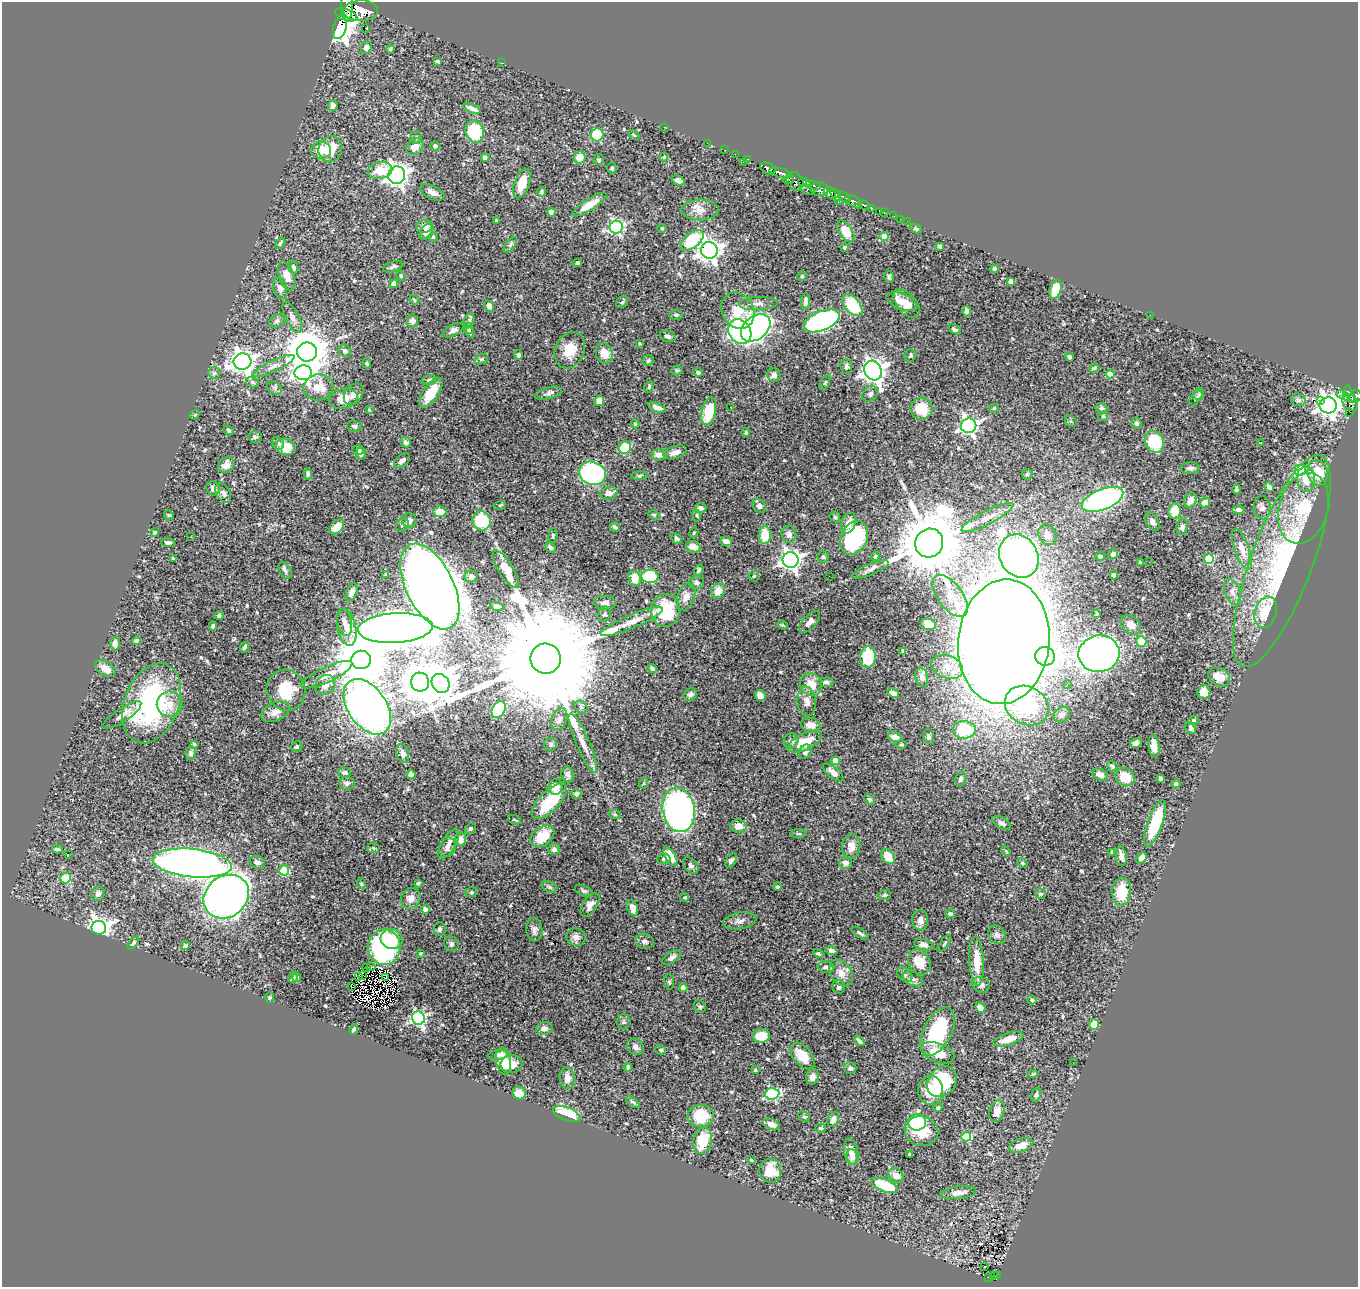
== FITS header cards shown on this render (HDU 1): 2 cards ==
NAXIS1  =                 1356
NAXIS2  =                 1285

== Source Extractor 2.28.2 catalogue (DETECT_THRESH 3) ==
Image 1356 x 1285 px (HDU 1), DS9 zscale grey, 1 PNG px = 1 image px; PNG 1360 x 1289 px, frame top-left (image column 1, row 1285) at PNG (2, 2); each listed source drawn as its Kron ellipse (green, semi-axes under 4 px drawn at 4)
Background 0.66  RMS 0.017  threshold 0.0523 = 3 sigma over >= 5 px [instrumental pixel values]
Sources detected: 577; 7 with non-positive FLUX_AUTO (blend fragments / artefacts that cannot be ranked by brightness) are neither listed nor drawn; of the other 570, the 500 brightest by FLUX_AUTO listed and drawn (70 fainter detections omitted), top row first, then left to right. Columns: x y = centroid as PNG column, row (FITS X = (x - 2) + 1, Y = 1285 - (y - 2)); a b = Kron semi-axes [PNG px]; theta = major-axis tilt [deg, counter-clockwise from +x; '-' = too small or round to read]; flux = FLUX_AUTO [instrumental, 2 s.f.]
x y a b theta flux
347 7 13 6 89 1400
361 11 17 10 2 2900
346 15 12 5 -19 970
340 28 11 6 74 2100
366 28 3 2 - 4.1
366 48 6 5 - 6.9
390 49 4 4 - 1.3
438 61 3 3 - 2
501 63 3 2 - 1.7
333 106 5 4 - 5.8
472 109 10 4 -24 5.9
664 127 2 2 - 3.5
475 132 11 9 -70 62
597 135 6 6 - 60
634 135 6 3 -35 1.3
416 138 6 5 - 2.2
707 143 2 2 - 8.2
435 146 5 4 - 3.6
415 147 9 7 38 10
330 149 13 11 68 22
321 150 10 8 -1 15
725 150 3 2 - 17
735 154 2 2 - 8.4
485 157 4 4 - 3.6
580 157 6 6 - 13
664 157 4 4 - 1.3
747 159 3 2 - 28
599 160 5 5 - 1.8
743 162 2 2 - 20
612 168 6 4 -73 2
768 168 8 5 -26 580
380 171 12 8 12 21
781 173 11 4 -15 440
397 175 9 8 - 660
789 179 5 3 - 140
678 181 7 4 -26 4.3
795 181 10 8 -55 280
804 182 6 3 -16 150
522 183 15 7 70 22
813 185 7 4 -24 230
819 189 9 7 -5 590
808 190 8 4 -28 160
432 192 13 6 -26 7.5
541 192 4 4 - 1.9
830 193 6 5 - 900
836 194 7 4 -54 530
844 198 7 3 -43 220
839 201 4 3 - 90
854 202 9 5 -34 460
589 205 20 5 32 16
863 205 6 4 -18 140
871 208 3 3 - 130
700 210 18 10 0 11
880 211 4 3 - 41
551 212 4 4 - 10
884 212 3 2 - 17
894 216 2 2 - 2.1
900 219 2 2 - 5.2
496 221 3 3 - 1.3
907 221 2 2 - 3.2
425 226 8 6 5 8.2
616 227 6 6 - 240
662 228 4 4 - 1.4
916 229 6 4 -28 1.9
846 231 12 6 -55 14
426 232 8 5 52 8
884 236 4 4 - 25
433 237 4 4 - 1.4
692 240 13 7 39 58
280 243 6 3 51 1.8
510 245 9 4 55 2.5
940 246 4 3 - 1.8
844 247 4 3 - 1.8
709 250 8 8 - 820
577 263 5 4 - 1.5
293 267 7 4 -74 3.3
393 267 10 5 18 3.2
994 269 4 4 - 3.4
287 276 15 7 -71 11
401 276 5 4 - 1.7
802 276 5 4 - 1.5
889 277 6 4 -76 1.7
1011 281 4 4 - 7
394 284 4 4 - 8.8
280 288 11 6 -74 5
1055 289 10 5 75 25
414 300 5 4 - 1.4
902 301 16 7 -21 14
622 302 7 5 44 1.8
805 302 8 4 87 6
906 303 16 9 -50 16
758 304 19 6 2 7
852 305 13 7 -51 50
489 306 6 4 -61 5.6
738 311 19 15 -59 42
967 311 5 4 - 3.8
676 315 7 5 -1 2
1150 315 2 2 - 2.8
292 317 17 6 -64 6.4
469 320 7 5 72 2.8
277 321 8 6 28 3
412 321 6 5 - 5.5
821 321 19 9 22 300
469 328 6 4 -73 2.4
756 328 16 11 39 390
954 329 7 4 -28 2.7
453 330 11 5 27 4.9
470 332 6 3 -55 2.3
740 332 13 10 -53 260
668 336 8 5 -16 3.2
639 344 3 3 - 1.3
570 350 19 14 66 22
345 351 7 5 -40 3.5
307 352 10 9 - 4500
604 353 10 8 -69 15
518 355 4 4 - 3.5
910 356 6 5 - 2.1
1069 357 5 3 - 2.9
481 359 7 5 21 2
648 361 6 5 - 2.5
243 362 9 8 - 910
367 363 5 4 - 1.5
273 366 23 5 25 8.3
846 367 7 6 - 3.9
1094 368 6 4 18 1.6
677 370 6 5 - 2.4
873 370 10 8 -64 930
698 372 4 4 - 2.6
214 373 6 6 - 2.4
303 373 8 7 - 430
1110 374 4 4 - 16
774 375 7 6 - 4.3
429 380 7 5 14 2.9
252 382 7 5 -18 2.5
825 383 8 3 63 1.5
318 387 15 13 13 22
649 387 6 3 64 1.5
275 388 8 6 -38 3.2
431 393 17 7 55 29
549 393 14 5 16 4.1
1347 393 8 4 87 130
354 394 12 8 53 7.4
870 394 8 6 44 3.8
1199 394 6 5 - 1.7
1341 394 4 2 - 8.7
1356 396 6 5 - 260
1196 398 8 5 52 1.9
343 399 15 9 13 14
1351 399 4 3 - 140
1298 400 7 6 - 3.6
1320 400 2 2 - 520
599 401 5 5 - 9.1
1350 402 9 7 -54 330
1328 405 8 8 - 940
657 407 9 4 -20 6.5
730 407 3 2 - 2.7
994 408 5 4 - 1.6
1102 408 6 5 - 2.2
921 409 11 11 - 27
369 410 4 3 - 1.4
709 411 14 7 78 41
1350 413 2 2 - 3.1
194 415 5 4 - 1.5
1103 416 5 4 - 1.5
1071 421 6 5 - 1.9
1136 423 5 5 - 2.7
635 424 4 4 - 1.4
354 426 7 5 -16 3.1
969 426 7 7 - 430
228 430 5 4 - 1.9
746 432 4 3 - 1.7
255 437 7 5 -1 2.2
406 442 6 5 - 3.5
1154 442 11 9 -64 66
278 443 6 5 - 3.1
1261 443 3 2 - 1.4
286 447 9 8 - 18
625 448 6 6 - 51
358 450 6 5 - 3.5
675 452 12 6 17 7.6
361 454 5 5 - 3.6
659 455 8 5 3 8.6
402 461 9 5 40 4.7
226 465 9 7 39 10
1190 468 9 6 1 3.8
1301 470 6 6 - 130
592 473 14 11 -23 270
1318 473 13 10 -78 34
308 474 6 4 -87 2.7
1027 474 5 5 - 1.8
640 475 8 4 2 2.2
1306 479 13 9 -87 16
1269 487 5 4 - 5.8
213 488 7 6 - 4.7
1236 489 5 4 - 1.8
223 493 11 6 -60 5
609 493 9 6 10 8
1102 499 22 10 22 320
1190 500 8 6 64 6.5
1205 502 5 4 - 7.9
500 505 6 4 18 1.5
759 506 7 6 - 5.4
701 508 6 5 - 4.7
1262 508 12 8 -80 6.3
1303 508 36 24 74 61
1238 510 6 4 -1 3
1175 511 8 6 80 20
440 512 6 5 - 19
169 515 5 4 - 1.4
654 515 6 4 -29 1.4
697 515 6 3 -82 1.4
835 517 5 5 - 1.9
987 517 29 7 27 13
409 521 7 7 - 5.8
482 521 9 9 - 62
1152 522 10 5 -59 6.3
849 523 10 7 69 9.7
402 525 7 5 57 2.9
337 527 8 6 46 19
615 527 5 3 - 2.1
1182 527 8 6 81 3.8
155 532 4 4 - 1.4
694 533 5 4 - 1.6
789 534 8 7 - 5.5
553 535 7 4 85 1.9
765 535 9 6 88 28
1048 535 11 9 -60 11
190 537 2 2 - 2.9
677 538 6 4 -47 2.7
854 538 18 13 65 110
726 541 6 4 -22 9.2
168 542 7 4 -3 3.3
929 543 15 13 57 11000
550 547 6 4 -43 2.8
693 547 7 5 -20 12
1242 549 21 7 -71 14
1113 554 5 4 - 6.3
875 556 5 3 - 1.4
1019 556 22 19 -61 680
1100 556 5 4 - 2.4
823 557 6 5 - 2.5
173 558 3 3 - 2
1209 559 5 5 - 69
791 560 8 8 - 600
1282 561 112 31 70 220
1140 562 4 3 - 1.6
1149 562 2 2 - 2.7
506 569 21 7 -59 23
870 569 19 5 22 5.8
699 570 6 4 57 3.2
285 571 9 5 -57 3.4
385 574 3 2 - 1.3
1114 575 4 4 - 3.6
650 576 8 6 -4 61
754 576 5 5 - 1.7
829 576 2 2 - 3.4
471 577 6 5 - 3.7
635 578 8 6 -72 18
697 582 7 6 - 4.4
430 586 46 23 -64 3200
718 591 7 6 - 15
352 592 9 5 68 6.7
1232 592 14 7 -71 7.6
950 596 24 12 -53 24
686 597 14 8 70 11
605 603 11 7 -6 6.9
497 606 7 4 -13 3
665 610 16 14 89 72
1266 612 16 11 74 38
604 614 8 6 67 3.1
1097 614 3 3 - 1.3
219 615 4 4 - 2.6
345 622 13 7 -79 6.7
632 622 33 6 23 15
809 622 13 6 45 5.6
928 624 7 5 -18 9.3
783 625 5 4 - 1.4
1131 625 11 8 -39 11
213 626 4 3 - 2.6
347 627 19 9 -78 12
395 628 37 15 3 2100
136 641 4 3 - 2
1141 641 5 5 - 31
1004 642 62 45 84 5000
115 644 7 4 -89 6
244 647 5 4 - 2.7
903 651 4 3 - 1.8
1099 654 20 18 11 900
1045 656 10 9 - 350
868 657 10 7 87 54
546 659 15 15 - 64000
361 660 10 9 - 8800
947 667 16 11 -21 15
105 669 11 7 -33 10
652 669 5 3 - 2.9
327 675 28 7 25 17
922 677 9 6 -79 5
1219 677 11 8 -32 12
420 682 9 9 - 3700
826 682 7 4 0 2.3
441 683 10 8 -52 2000
811 684 12 10 -57 17
1067 684 3 2 - 2.5
325 685 11 9 44 10
286 690 21 19 -70 37
1204 692 7 6 - 15
893 693 6 4 -26 6.3
690 695 7 6 - 4.5
760 695 6 5 - 7.2
807 701 15 9 -83 9.5
152 703 41 27 69 200
170 704 13 12 - 15
1027 706 23 19 -29 120
367 707 31 19 -56 1000
581 707 7 5 -43 2.8
499 709 9 6 61 71
275 712 15 9 24 9
1062 714 8 7 - 5.9
122 715 23 6 34 9.6
559 719 11 7 68 7
1193 720 5 4 - 1.4
811 725 10 7 -15 8.4
1191 728 6 5 - 3.8
964 730 11 9 1 53
895 737 7 5 -17 9.4
929 737 7 5 -84 4.2
791 741 7 7 - 4.5
804 742 18 8 25 28
583 743 32 7 -67 15
1136 743 6 4 11 3.7
194 744 4 3 - 1.7
551 744 6 6 - 2.8
901 745 5 3 - 1.3
1154 746 11 5 -83 8.6
297 747 6 5 - 2.4
805 752 7 6 - 5.1
191 753 6 5 - 3.7
403 754 10 6 -70 7.9
836 761 4 4 - 19
1112 766 5 4 - 1.9
344 772 6 5 - 3.2
833 772 12 5 -39 7.4
568 774 8 6 -76 4
411 775 4 4 - 8.8
1100 775 8 5 -26 7.1
1125 777 10 8 -38 25
1160 778 4 4 - 1.9
960 779 7 5 75 3.1
347 783 8 6 -5 3.5
644 783 5 3 - 1.4
1176 784 4 4 - 1.9
555 787 8 7 - 11
576 794 5 5 - 3.2
869 799 6 4 -43 2.3
549 801 23 10 46 53
679 810 22 16 -80 570
615 815 6 4 -20 1.6
515 820 7 3 -22 1.4
1002 823 10 5 -31 4
1155 823 24 7 70 72
739 826 8 6 -6 9.9
470 829 5 5 - 2.1
798 834 8 4 0 1.7
542 836 13 9 39 28
460 839 6 5 - 9.4
449 844 17 7 60 7.8
447 847 10 8 64 5.3
851 847 12 9 85 10
373 848 6 5 - 2
57 849 5 3 - 1.9
554 849 6 5 - 3.3
1006 851 6 3 -45 1.5
1112 852 4 3 - 2
68 854 2 2 - 19
670 856 10 5 -58 19
1121 856 9 5 -82 6.8
888 857 8 6 -52 17
1142 858 6 4 51 7.2
664 859 6 5 - 2.7
731 860 8 5 56 3.2
257 862 8 6 -29 5.6
192 863 40 14 -6 870
845 863 6 5 - 5.4
1023 863 6 4 -26 1.5
691 865 9 6 -49 3.3
284 870 5 5 - 60
65 878 5 5 - 57
418 883 4 3 - 1.7
361 884 5 4 - 1.4
550 887 8 5 -27 2.4
777 887 4 4 - 1.7
584 891 9 5 -24 2.7
471 892 6 5 - 1.7
1121 892 14 9 86 32
98 894 7 6 - 4.5
1040 894 5 5 - 1.8
885 895 6 5 - 2.3
226 897 24 20 38 1100
685 897 4 4 - 1.4
411 898 11 9 53 8.4
590 905 13 7 56 7
632 908 8 5 -68 11
425 909 4 4 - 9.3
950 914 5 4 - 3.4
920 920 10 8 -87 7.4
740 921 17 8 9 6.2
99 928 7 6 - 730
440 929 7 6 - 2.6
534 929 12 8 -85 5.3
860 933 10 4 -32 2.6
997 935 10 8 -50 5.2
576 937 10 8 -21 5.1
392 939 11 10 - 29
645 941 9 7 -12 4.2
133 943 7 3 51 2.3
451 944 7 7 - 2.8
944 944 9 3 54 1.6
924 945 10 5 -15 6.6
185 946 4 4 - 3.3
384 947 18 16 86 170
831 950 6 4 -13 4.2
420 953 4 3 - 1.3
818 953 5 4 - 2
672 957 10 5 33 4.2
977 961 24 7 -87 24
919 962 13 10 -57 22
371 967 4 2 - 2.3
826 967 8 5 -6 4.4
366 968 3 2 - 1.3
841 973 14 10 -57 11
905 975 9 5 -42 3.4
358 976 2 2 - 1.6
363 976 3 2 - 1.4
293 977 6 4 61 4.2
297 977 4 4 - 1.9
386 978 2 2 - 1.4
913 979 11 6 -23 4.6
669 982 8 5 -82 1.9
981 985 9 7 -27 4.5
352 987 4 2 - 1800
839 987 7 6 - 3.8
683 988 4 4 - 10
270 998 5 4 - 1.4
1032 1000 4 4 - 1.4
700 1007 7 5 -56 2.2
980 1007 5 4 - 6.9
418 1018 7 6 - 250
624 1022 7 7 - 3.1
1094 1024 5 5 - 10
544 1028 8 6 8 5.8
354 1029 5 3 - 2.5
938 1031 26 14 62 100
761 1036 8 7 - 18
1008 1039 15 6 18 15
859 1041 6 3 -46 3
635 1047 9 8 - 4.8
661 1050 5 4 - 2.3
938 1053 17 9 -22 23
498 1055 10 5 11 3.7
802 1056 15 9 -50 22
503 1061 14 7 -81 18
1073 1062 2 2 - 2.5
511 1064 11 9 14 14
628 1067 4 4 - 3.4
850 1068 6 5 - 3.1
755 1070 3 3 - 1.4
1033 1074 5 3 - 1.5
812 1077 8 6 80 7
567 1078 11 7 -86 8.5
942 1082 17 13 51 93
931 1090 14 12 89 23
519 1093 7 6 - 14
772 1094 7 5 5 150
1036 1095 7 5 75 2.5
633 1102 8 3 -38 2.2
938 1108 4 4 - 1.9
997 1111 11 7 74 8.9
567 1114 14 6 -21 37
701 1116 13 11 4 37
804 1117 6 4 -44 1.9
833 1119 8 5 68 6.3
917 1122 9 8 - 120
772 1124 9 5 -23 7.1
821 1128 5 4 - 1.8
922 1131 17 14 -21 26
966 1137 5 4 - 65
702 1141 13 9 81 35
1021 1145 12 6 18 14
851 1152 13 7 -81 11
909 1154 3 3 - 1.6
853 1157 8 5 -70 5
751 1160 4 3 - 1.3
770 1171 12 11 - 24
896 1175 8 6 -36 10
885 1185 14 6 -21 49
958 1193 18 6 6 8.3
984 1267 3 3 - 3.9
997 1275 2 2 - 7.6
993 1276 3 2 - 3.4
989 1278 4 2 - 4
At the frame edge (FLAGS 8, measured only in part): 2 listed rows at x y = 347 7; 1356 396
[70 fainter detections neither listed nor drawn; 7 non-positive-flux detections neither listed nor drawn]